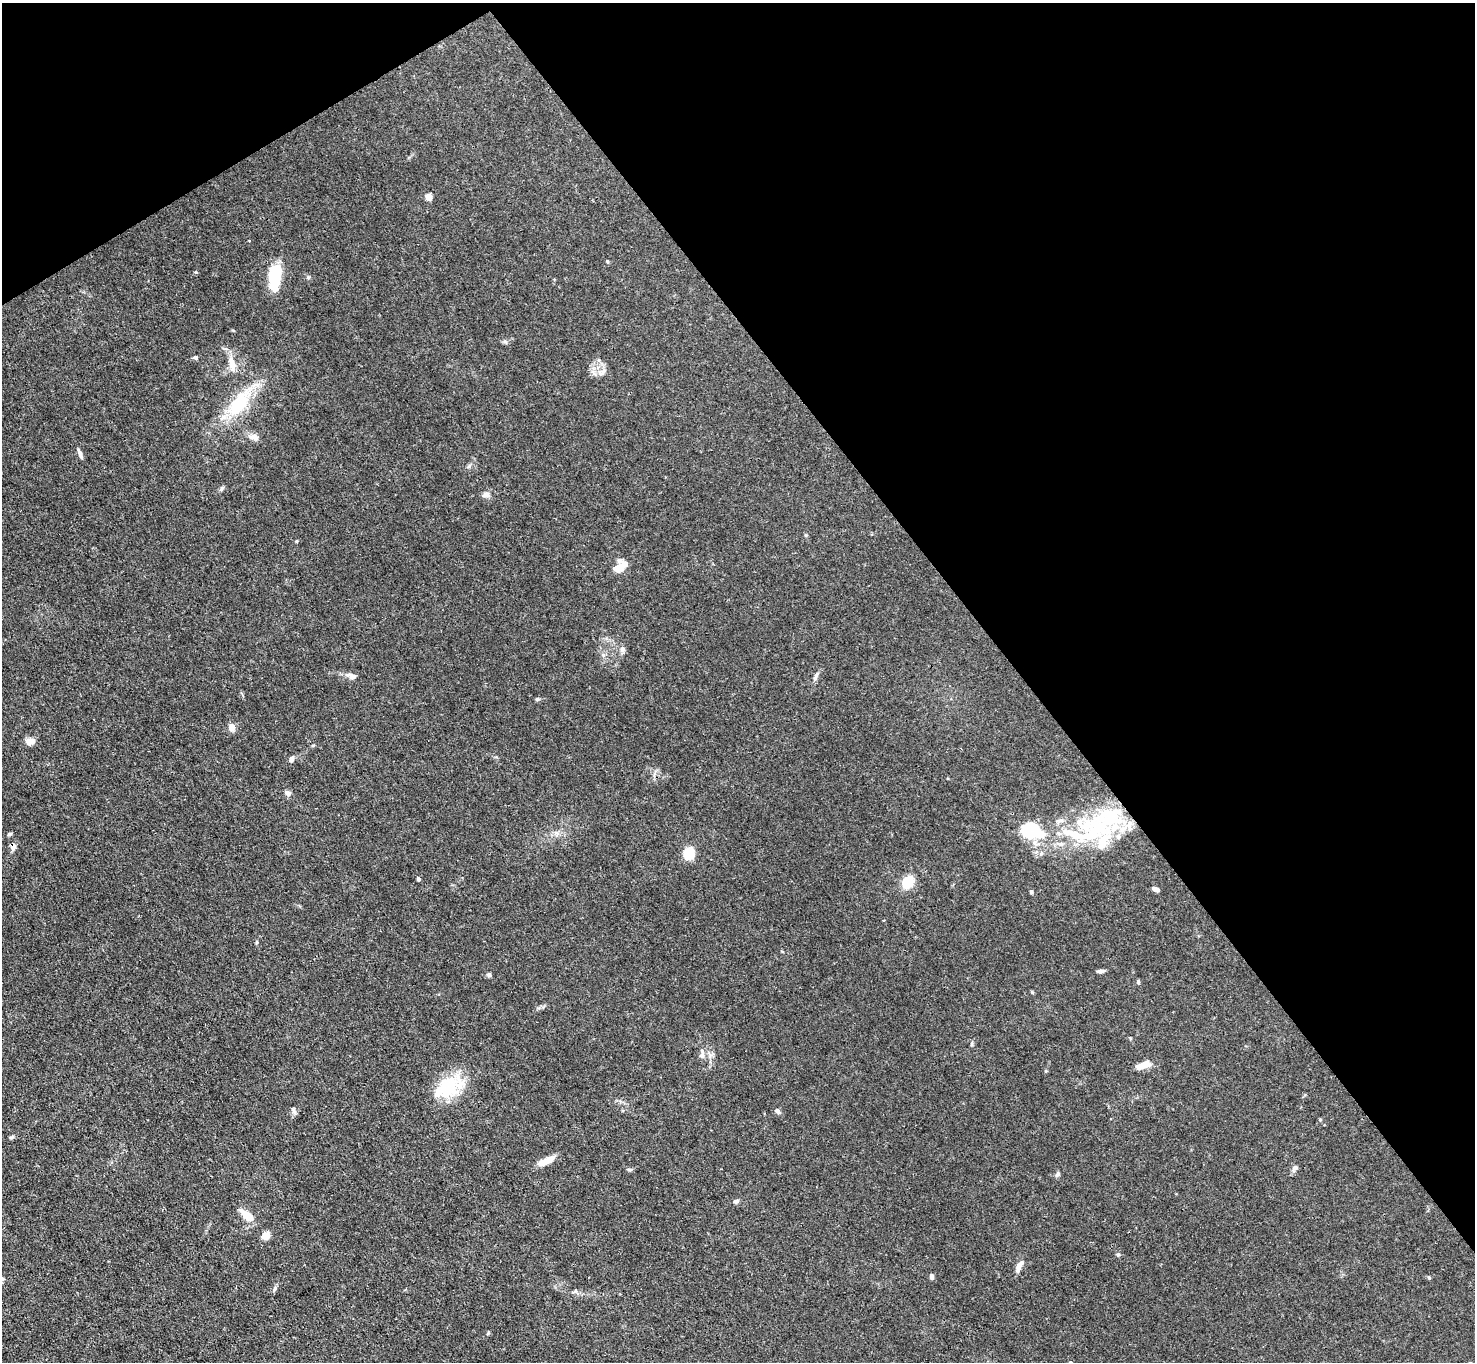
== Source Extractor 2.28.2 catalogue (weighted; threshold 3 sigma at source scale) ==
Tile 3 of 4 x 4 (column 3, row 1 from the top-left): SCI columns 2948-4420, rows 4234-5593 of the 5894 x 5887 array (HDU 1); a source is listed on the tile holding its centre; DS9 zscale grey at full resolution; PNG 1477 x 1364 px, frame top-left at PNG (2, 3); no overlay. Shown black and unused: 35% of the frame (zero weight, under 3 of 4 exposures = <1% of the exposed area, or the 3 px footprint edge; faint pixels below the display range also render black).
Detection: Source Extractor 2.28.2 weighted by HDU 2 'WHT'; one run over the whole footprint, this tile lists its part. Background 0.0269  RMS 0.0028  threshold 0.0124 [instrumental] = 3 sigma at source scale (4.5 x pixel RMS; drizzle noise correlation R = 1.50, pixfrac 1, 0.05/0.05 arcsec/px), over >= 5 px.
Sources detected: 62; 1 inside a brighter object's white glare — not listed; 6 inside a brighter listed object's ellipse — not listed separately; the other 55 listed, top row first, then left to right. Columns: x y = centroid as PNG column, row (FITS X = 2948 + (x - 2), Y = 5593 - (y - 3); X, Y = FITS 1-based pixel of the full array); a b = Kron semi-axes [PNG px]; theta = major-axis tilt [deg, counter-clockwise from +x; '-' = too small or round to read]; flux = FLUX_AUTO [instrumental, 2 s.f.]
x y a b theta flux
428 197 7 6 - 1.7
607 261 5 4 - 0.28
275 277 31 14 86 9.9
505 342 7 4 -19 0.45
195 357 6 5 - 0.57
232 363 23 9 -75 3.1
604 371 10 6 44 1.2
239 403 36 16 53 15
254 437 14 9 -19 1.5
80 454 12 4 -70 1
469 466 7 4 46 0.52
222 488 7 5 46 0.49
486 495 11 7 16 1.1
618 568 13 10 31 3.2
622 649 9 7 -84 0.94
351 676 17 7 -20 1.5
816 676 14 5 63 0.94
537 699 6 4 43 0.37
231 727 8 7 - 1.7
30 741 10 8 12 2.1
313 745 5 3 - 0.26
291 759 7 5 72 1
288 793 9 7 -35 0.92
1093 829 69 38 25 38
1032 830 27 20 -20 15
556 833 7 4 18 0.7
9 834 5 4 - 0.46
13 846 9 7 84 1.1
689 853 9 7 85 11
418 879 4 3 - 0.69
908 882 9 7 57 9.3
1156 889 8 4 -24 1.3
1031 892 4 4 - 0.35
256 942 6 3 71 0.28
1101 971 9 4 9 0.74
489 975 6 5 - 0.56
1138 981 6 4 -74 0.38
702 1055 9 7 83 1.1
1141 1066 14 8 29 2.3
448 1087 35 24 52 13
294 1111 9 5 -66 0.78
777 1111 8 5 -40 0.82
11 1137 9 4 27 0.44
546 1161 22 7 24 3.2
1295 1168 7 6 - 0.71
629 1170 6 4 -2 0.4
1057 1174 9 5 53 0.57
736 1201 7 5 18 0.7
247 1216 19 8 -38 3.8
265 1236 9 7 47 2.4
1118 1254 6 4 0 0.35
1018 1267 13 7 71 1.5
931 1276 6 4 -81 0.76
1429 1277 5 4 - 0.37
274 1289 9 4 71 0.53
Overlapping masked pixels (flux is a lower limit): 1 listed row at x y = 13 846
Unlisted compact peaks at least as high as the median listed source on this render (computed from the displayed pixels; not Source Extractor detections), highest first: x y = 308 277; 488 1333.